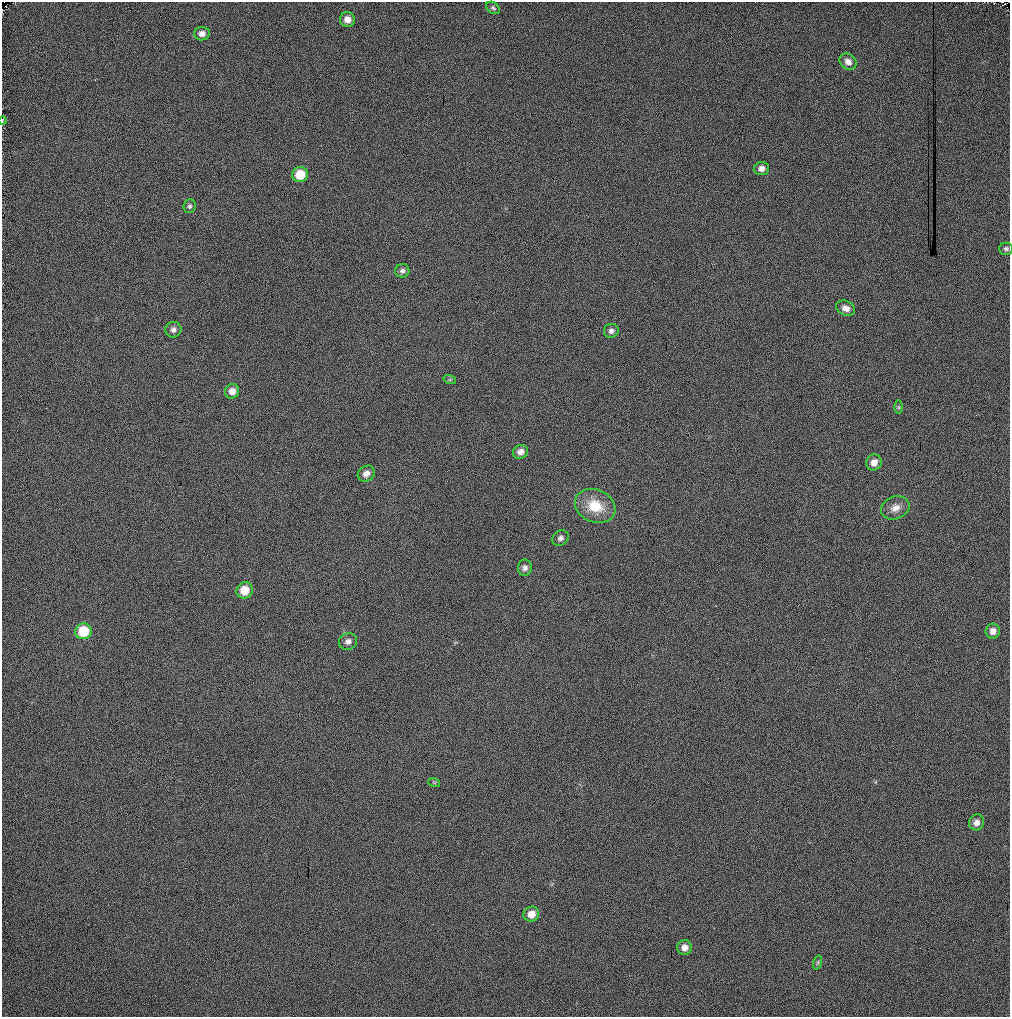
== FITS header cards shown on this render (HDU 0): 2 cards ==
NAXIS1  =                 1008 / Axis length
NAXIS2  =                 1015 / Axis length

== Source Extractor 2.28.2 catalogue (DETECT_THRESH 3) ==
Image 1008 x 1015 px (HDU 0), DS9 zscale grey, 1 PNG px = 1 image px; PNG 1012 x 1019 px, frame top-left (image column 1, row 1015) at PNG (2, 2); each listed source drawn as its Kron ellipse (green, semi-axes under 4 px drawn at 4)
Background 119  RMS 14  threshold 40.8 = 3 sigma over >= 5 px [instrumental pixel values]
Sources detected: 32; all 32 listed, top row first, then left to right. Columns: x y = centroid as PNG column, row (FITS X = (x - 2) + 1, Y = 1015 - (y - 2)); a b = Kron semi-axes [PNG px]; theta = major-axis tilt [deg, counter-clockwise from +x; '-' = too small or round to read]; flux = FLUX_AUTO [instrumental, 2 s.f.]
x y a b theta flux
493 8 7 5 -39 1900
347 19 7 7 - 6700
202 34 8 6 -2 5000
848 62 9 7 -40 5300
2 121 4 2 - 1900
761 169 8 6 6 5200
300 174 8 7 - 22000
189 206 7 6 - 2100
1006 249 7 6 - 2200
402 271 7 6 - 2700
846 308 10 7 -26 5400
173 330 8 7 - 4000
611 331 7 7 - 3200
450 380 6 4 -18 1500
232 391 7 7 - 6600
899 407 6 4 -90 1400
520 452 8 6 28 5200
874 462 8 7 - 7500
366 474 9 7 35 5200
595 506 21 16 -24 25000
895 508 14 11 21 7800
560 538 8 7 - 3400
525 568 8 7 - 3700
245 590 8 8 - 16000
83 631 8 8 - 31000
993 631 7 7 - 6000
348 641 9 8 - 4000
434 782 6 3 -18 900
977 822 8 7 - 5200
531 914 8 7 - 9400
684 947 7 7 - 5900
818 962 7 3 71 1200
At the frame edge (FLAGS 8, measured only in part): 1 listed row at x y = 2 121